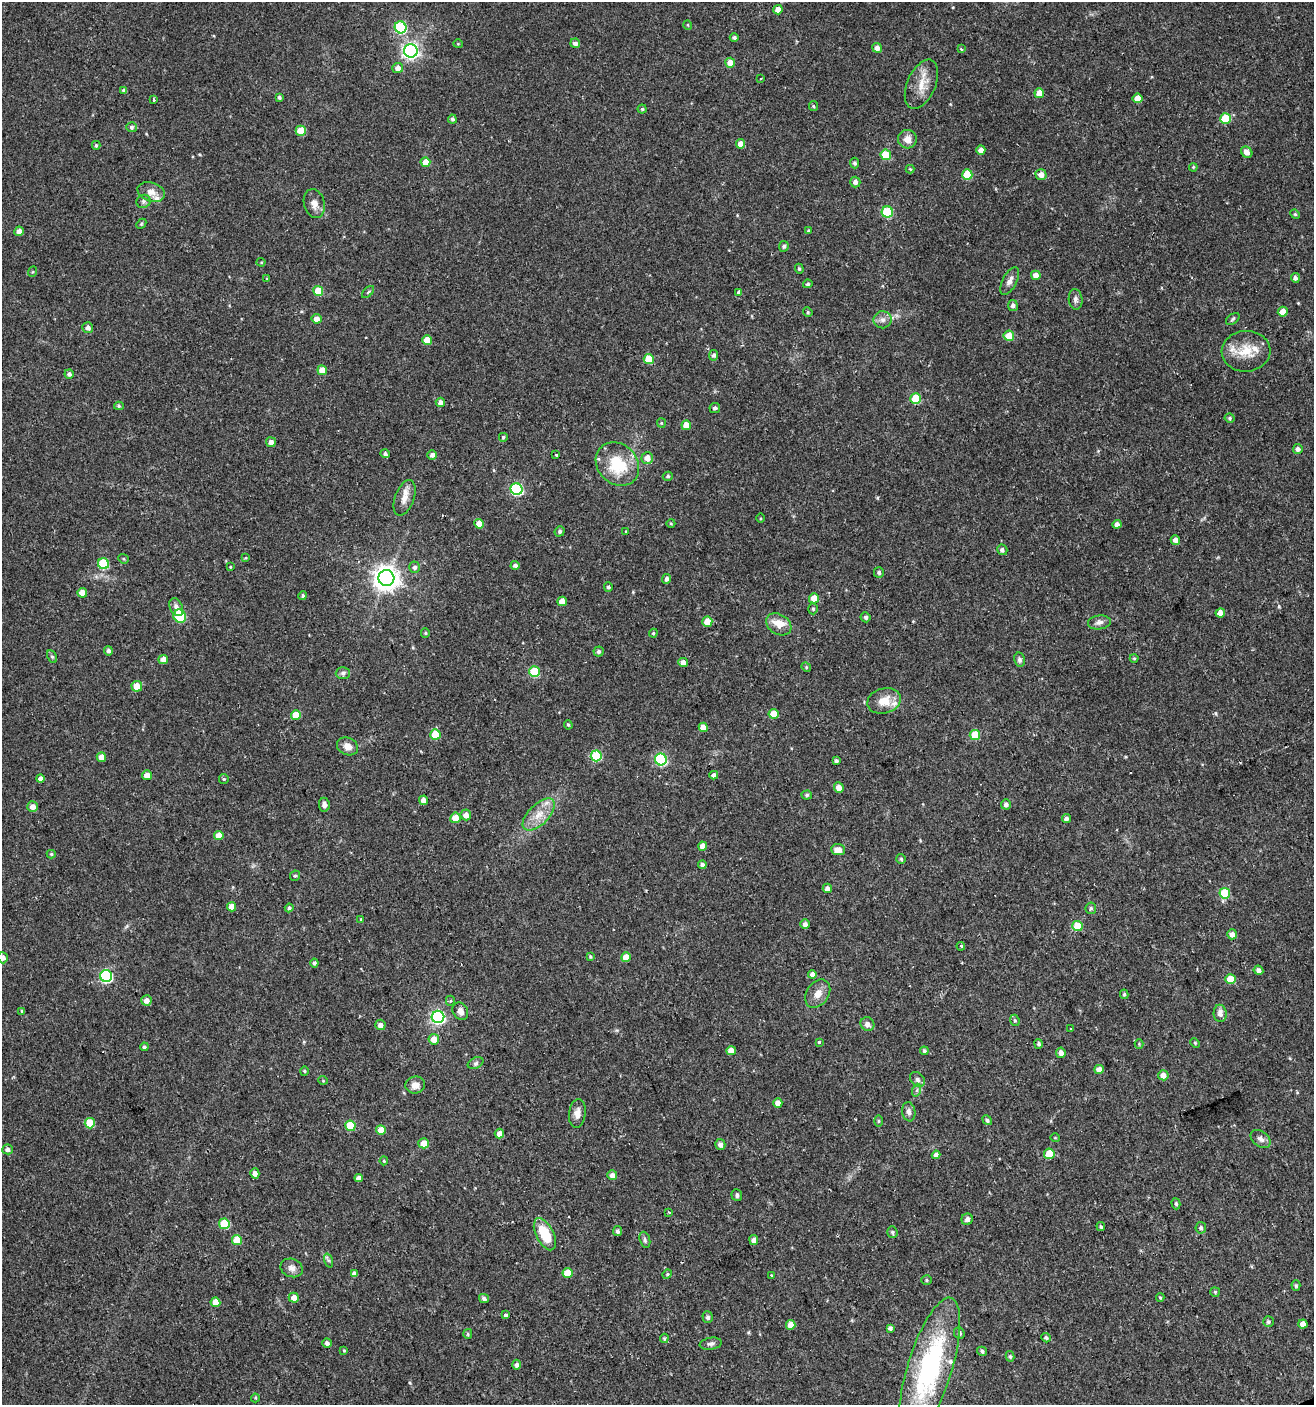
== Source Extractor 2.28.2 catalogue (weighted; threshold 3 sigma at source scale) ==
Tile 6 of 4 x 4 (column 2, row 2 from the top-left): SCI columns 1395-2706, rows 2809-4211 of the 5473 x 5615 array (HDU 1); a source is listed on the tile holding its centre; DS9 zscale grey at full resolution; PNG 1316 x 1407 px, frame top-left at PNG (2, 2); each listed source drawn as its Kron ellipse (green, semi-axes under 4 px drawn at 4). Shown black and unused: <1% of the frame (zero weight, under 2 of 3 exposures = <1% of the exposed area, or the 3 px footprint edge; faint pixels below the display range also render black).
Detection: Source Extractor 2.28.2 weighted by HDU 2 'WHT'; one run over the whole footprint, this tile lists its part. Background 0.0247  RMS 0.0041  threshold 0.0186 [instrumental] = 3 sigma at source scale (4.5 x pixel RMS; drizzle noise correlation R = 1.50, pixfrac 1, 0.0396/0.0396 arcsec/px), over >= 5 px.
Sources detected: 284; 3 cosmic-ray / hot-pixel residue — neither listed nor drawn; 4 inside a brighter listed object's ellipse — not listed separately; the other 277 listed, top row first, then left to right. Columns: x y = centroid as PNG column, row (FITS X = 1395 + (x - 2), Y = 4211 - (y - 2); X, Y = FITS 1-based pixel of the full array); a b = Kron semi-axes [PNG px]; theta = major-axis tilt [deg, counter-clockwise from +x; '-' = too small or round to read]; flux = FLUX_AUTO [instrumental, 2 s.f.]
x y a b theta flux
778 10 4 4 - 3.7
688 25 5 3 - 0.33
401 27 6 5 - 36
734 38 4 4 - 1.1
575 43 5 4 - 1.4
458 44 4 4 - 0.41
877 48 5 4 - 2.2
961 49 3 3 - 0.66
411 51 7 6 - 130
730 63 5 5 - 4
398 68 5 5 - 2.3
761 78 3 2 - 0.33
921 84 26 14 66 7
124 90 4 4 - 1.2
1039 93 5 5 - 4.8
279 97 4 3 - 0.78
1138 98 5 4 - 4.8
154 100 3 3 - 1.1
813 106 5 4 - 0.54
642 109 4 4 - 0.71
1225 118 5 5 - 15
452 119 4 4 - 0.91
131 127 5 5 - 0.82
301 131 5 5 - 9.2
907 139 9 9 - 3.3
741 144 5 4 - 3
96 145 4 4 - 0.6
981 150 4 4 - 2.4
1247 152 6 5 - 2.5
886 155 5 5 - 14
425 162 5 4 - 5.4
855 163 5 4 - 0.91
1193 167 4 4 - 0.47
910 169 4 4 - 0.41
967 175 5 5 - 13
1041 175 5 5 - 2.9
855 182 5 5 - 1.6
151 192 14 9 -18 3.4
143 201 7 6 - 1
314 204 15 10 -75 3
887 212 5 5 - 20
1295 214 5 4 - 0.52
141 224 6 4 47 0.53
19 231 5 4 - 2.3
809 231 3 3 - 1.4
784 246 5 5 - 0.89
261 262 4 4 - 0.39
799 269 5 4 - 0.56
32 272 5 3 - 0.4
1036 275 5 4 - 3.4
1295 278 5 4 - 1.3
267 279 4 3 - 0.39
1010 281 15 7 63 2.3
808 284 5 4 - 0.78
318 291 5 5 - 9.4
368 292 7 4 45 0.65
738 292 3 3 - 1.6
1076 299 10 7 -85 1.4
1013 305 5 5 - 1.4
808 312 5 4 - 0.5
1283 312 5 5 - 3.8
316 319 5 4 - 2.7
1233 319 8 4 37 0.7
883 320 9 8 - 1.9
88 328 5 5 - 1.8
1009 336 5 5 - 7.2
427 340 5 5 - 8.2
1246 351 24 20 3 10
713 355 5 4 - 1.1
649 359 5 5 - 9.4
322 370 5 5 - 4
69 374 4 4 - 1.2
916 399 5 5 - 15
440 402 4 4 - 1.7
119 406 5 4 - 0.58
715 408 5 5 - 0.97
1230 418 5 4 - 0.67
661 423 5 4 - 0.44
686 425 4 4 - 4.5
503 437 4 4 - 0.68
271 442 5 5 - 1.8
1298 449 5 5 - 1.7
385 454 5 4 - 1.1
432 455 5 4 - 2
556 455 3 3 - 1
647 458 6 5 - 2.9
617 464 23 20 -46 18
668 476 5 4 - 0.67
516 489 6 5 - 45
405 498 19 9 70 3.9
761 518 5 3 - 0.41
671 523 4 4 - 0.45
479 524 5 4 - 5.1
1117 524 4 4 - 2.2
560 531 5 4 - 0.88
626 532 3 3 - 1.6
1175 540 5 4 - 2.1
1002 550 5 5 - 1.2
246 558 4 3 - 0.39
123 559 5 4 - 0.55
103 564 5 5 - 22
515 565 4 4 - 1.2
230 567 4 3 - 0.34
415 567 5 5 - 1.1
879 572 5 5 - 0.89
386 578 8 8 - 380
667 579 5 4 - 1.5
608 587 5 4 - 0.89
82 593 5 4 - 4.7
303 596 4 4 - 0.72
814 598 5 5 - 5.1
562 601 5 4 - 4.4
176 607 9 6 -65 2
813 609 5 4 - 0.65
1220 613 4 4 - 4.1
180 616 7 6 - 16
866 617 5 5 - 0.96
707 622 5 5 - 5.5
1099 622 11 7 7 1.7
779 624 13 10 -32 6.2
425 633 5 4 - 0.51
653 633 4 4 - 0.52
108 651 5 4 - 1.1
599 652 5 5 - 1
52 657 6 4 -62 0.75
1134 658 4 4 - 0.47
163 659 5 4 - 3
1019 660 7 5 -77 1.1
683 663 5 4 - 2.7
806 667 5 4 - 0.47
535 671 5 5 - 20
343 673 7 6 - 1.1
137 686 5 5 - 4.6
884 701 17 12 14 6.6
773 714 5 5 - 6.8
296 715 5 5 - 8.6
568 725 5 4 - 0.48
703 727 5 4 - 4.2
435 734 5 5 - 10
975 735 5 5 - 11
347 746 11 8 -26 3.2
596 756 5 5 - 25
101 757 5 4 - 3.5
661 759 6 6 - 44
836 761 4 4 - 0.78
147 775 5 5 - 2.8
714 775 4 4 - 1.5
40 779 4 4 - 1.9
224 779 5 4 - 0.56
839 788 5 4 - 3.5
807 795 5 4 - 0.68
423 800 5 4 - 2.9
1006 804 5 5 - 1.5
324 805 7 5 -82 1.7
32 807 5 5 - 2.9
466 815 5 5 - 2.8
539 815 20 10 45 6.4
455 818 5 5 - 5.9
1066 819 4 4 - 1.3
219 835 5 4 - 4.8
703 846 4 4 - 3.4
838 850 7 5 -4 3.4
51 854 4 4 - 0.56
901 859 5 5 - 0.61
702 865 4 4 - 1.2
295 876 5 5 - 0.74
827 888 5 4 - 1.7
1225 893 5 5 - 19
232 907 4 4 - 4.5
289 908 4 4 - 0.97
1091 908 6 5 - 0.69
361 919 4 3 - 0.42
805 924 5 5 - 1.8
1077 926 5 5 - 13
1232 934 5 5 - 2.4
961 946 4 3 - 0.62
590 956 4 3 - 0.5
626 957 5 5 - 5.1
3 958 5 5 - 1.9
314 963 4 4 - 1
1258 970 5 4 - 1.8
812 974 4 4 - 1.7
106 976 6 6 - 59
1230 979 5 5 - 8.6
818 994 15 11 55 3.8
1124 994 5 4 - 0.67
146 1000 5 5 - 2.8
450 1001 5 4 - 0.66
22 1011 4 3 - 0.6
460 1011 9 7 -59 2.6
1220 1013 8 6 -88 2.4
438 1017 6 6 - 79
1015 1020 6 4 -68 0.63
867 1024 7 6 - 2
380 1025 5 5 - 2.1
1071 1029 3 2 - 0.34
434 1039 5 5 - 4.5
819 1042 3 3 - 0.65
1195 1043 5 4 - 0.47
1039 1044 5 4 - 0.91
1139 1044 4 4 - 0.4
144 1047 4 4 - 0.83
731 1051 5 4 - 3.8
924 1051 4 4 - 0.84
1061 1053 5 4 - 1.9
476 1063 8 5 27 1
1099 1069 5 4 - 2.8
304 1071 4 4 - 0.51
1163 1075 5 5 - 3.1
917 1079 8 6 -45 1.2
323 1080 5 3 - 0.34
415 1085 10 8 8 3
917 1090 6 4 72 0.69
778 1103 4 4 - 3.3
909 1112 9 6 -81 1.8
577 1113 14 8 84 2.8
987 1120 5 4 - 0.96
879 1121 6 4 90 0.49
90 1123 5 5 - 11
350 1126 5 5 - 13
381 1130 5 5 - 7.7
499 1134 5 4 - 2.6
1055 1138 5 3 - 0.33
1261 1139 11 7 -38 2
424 1143 5 5 - 4.6
720 1144 5 5 - 1.8
7 1149 5 5 - 1.6
1049 1154 5 5 - 8.8
936 1155 4 4 - 2.1
384 1161 4 4 - 0.4
255 1173 5 4 - 2
612 1175 5 4 - 1.9
359 1178 4 4 - 2.1
737 1195 6 5 - 1.1
1176 1204 6 4 -73 0.66
669 1212 4 3 - 0.47
967 1219 6 5 - 1.6
224 1224 5 5 - 14
1101 1227 4 4 - 0.6
1201 1228 5 5 - 1
617 1231 5 4 - 1.1
892 1232 6 5 - 0.8
545 1234 17 8 -63 12
237 1240 5 5 - 9.7
645 1240 8 5 -73 0.96
754 1240 5 4 - 2.3
328 1260 7 4 -71 0.8
292 1268 11 9 -20 2.3
568 1273 5 5 - 8.7
354 1274 4 4 - 2.2
667 1274 5 4 - 0.52
771 1275 3 3 - 0.47
926 1280 5 4 - 0.56
1296 1286 5 4 - 0.56
1215 1292 5 4 - 0.54
1160 1297 4 4 - 0.45
294 1298 5 5 - 3.2
484 1298 5 4 - 1.3
215 1302 5 4 - 5.1
506 1315 3 3 - 2.6
708 1317 6 5 - 1.1
1268 1322 5 5 - 0.8
1303 1324 4 4 - 3.1
791 1325 5 4 - 4
890 1328 4 4 - 1.2
959 1333 6 5 - 0.96
468 1334 5 4 - 0.54
664 1338 5 4 - 0.58
1046 1338 5 4 - 0.98
327 1343 4 4 - 1.5
711 1344 11 6 8 1.3
344 1351 4 4 - 0.4
982 1351 5 4 - 0.82
1010 1356 5 4 - 0.65
516 1365 5 4 - 1.4
930 1368 73 22 73 68
255 1398 4 4 - 0.45
Isophote crosses this tile's border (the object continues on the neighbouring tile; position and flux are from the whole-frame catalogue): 2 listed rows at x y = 3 958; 930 1368